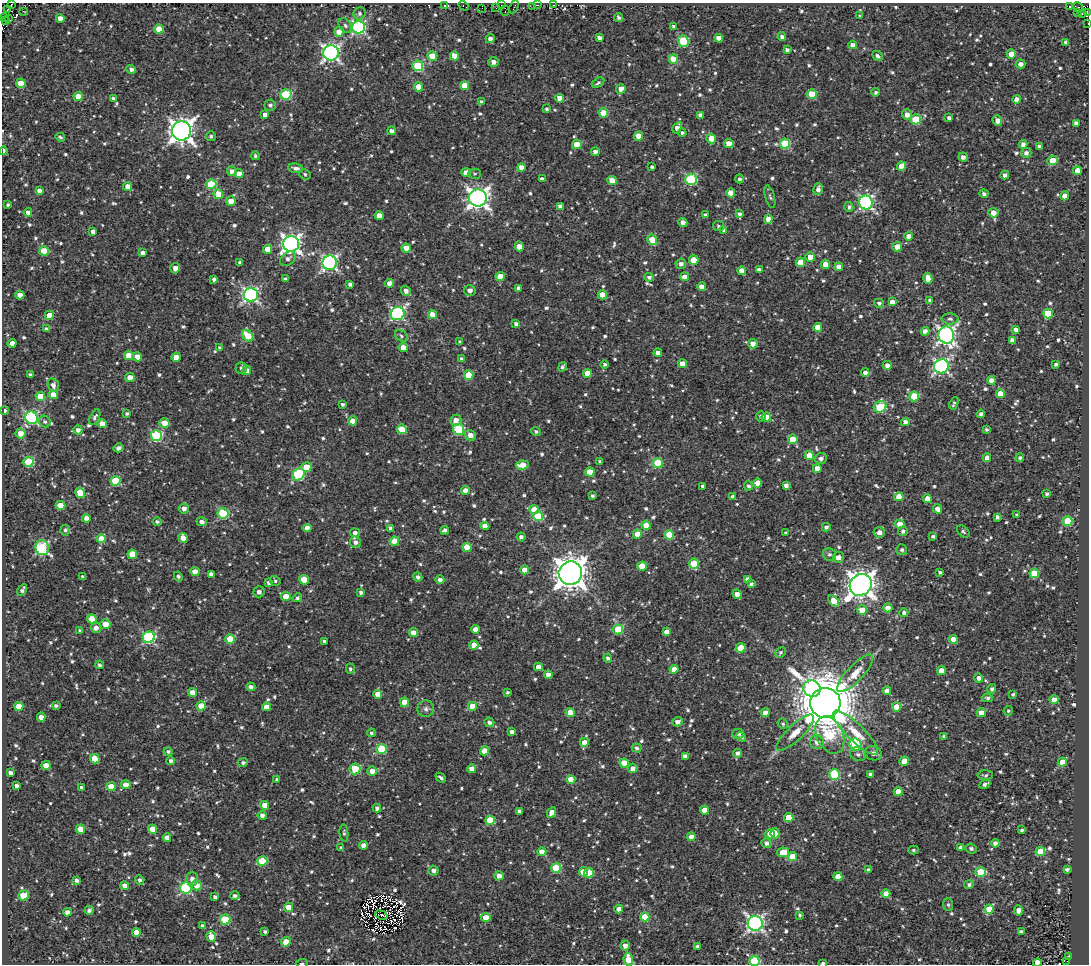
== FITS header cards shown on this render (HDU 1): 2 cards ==
NAXIS1  =                 1087
NAXIS2  =                  962

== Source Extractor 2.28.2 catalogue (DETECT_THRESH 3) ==
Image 1087 x 962 px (HDU 1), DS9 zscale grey, 1 PNG px = 1 image px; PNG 1091 x 966 px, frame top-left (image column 1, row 962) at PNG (2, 3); each listed source drawn as its Kron ellipse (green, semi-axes under 4 px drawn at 4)
Background 0.61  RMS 1.8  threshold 5.48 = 3 sigma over >= 5 px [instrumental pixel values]
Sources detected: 981; of the 981, the 500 brightest by FLUX_AUTO listed and drawn (481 fainter detections omitted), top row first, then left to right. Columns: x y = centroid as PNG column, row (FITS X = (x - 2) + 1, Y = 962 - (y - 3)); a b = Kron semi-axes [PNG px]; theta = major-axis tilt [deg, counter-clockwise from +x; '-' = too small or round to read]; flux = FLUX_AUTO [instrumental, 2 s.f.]
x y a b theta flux
11 5 4 3 - 3900
444 5 3 3 - 470
501 5 2 2 - 740
537 5 3 2 - 710
553 5 3 2 - 580
464 6 5 3 - 740
1069 6 3 3 - 7900
514 7 7 2 64 620
533 7 3 2 - 1300
1078 7 6 3 -49 2700
482 8 3 2 - 300
496 8 2 2 - 350
7 10 3 2 - 1100
23 11 3 2 - 1600
505 11 5 2 - 240
1087 12 4 2 - 550
360 13 6 6 - 310
1077 13 2 2 - 910
1082 13 3 2 - 670
860 16 3 3 - 250
4 17 2 2 - 580
618 17 4 3 - 320
60 18 4 4 - 910
8 19 3 2 - 810
5 21 2 2 - 730
1088 24 3 2 - 510
345 25 8 5 -53 360
673 26 4 3 - 260
359 27 6 6 - 20000
159 29 4 4 - 2900
339 32 4 4 - 1800
782 37 4 4 - 350
599 38 4 4 - 470
719 38 4 4 - 1200
490 39 4 4 - 580
683 41 6 5 - 6500
1065 42 4 3 - 330
853 45 4 4 - 760
787 50 4 3 - 360
331 53 7 7 - 41000
1011 54 4 4 - 2200
432 56 5 4 - 2300
454 56 4 4 - 1700
878 56 6 4 -44 390
673 59 4 4 - 2400
494 62 5 5 - 630
1021 64 5 4 - 730
418 66 5 5 - 7100
131 69 5 4 - 470
21 83 5 4 - 2400
598 83 7 3 31 260
465 86 4 4 - 2200
419 87 4 4 - 2000
621 89 5 4 - 910
876 92 4 4 - 260
286 94 5 5 - 7300
812 94 5 5 - 4500
78 97 4 4 - 2300
113 98 3 3 - 290
560 98 4 4 - 1100
1017 99 4 4 - 670
481 102 4 4 - 240
270 105 6 5 - 400
547 109 4 4 - 260
603 113 5 4 - 2800
265 115 4 4 - 810
700 115 4 4 - 430
907 115 5 5 - 840
949 118 4 4 - 390
916 119 5 5 - 5500
997 120 5 4 - 920
1076 123 4 4 - 480
677 128 6 4 60 900
181 131 9 9 - 100000
392 131 4 4 - 670
682 133 4 4 - 270
211 136 5 4 - 290
639 136 4 4 - 2000
60 137 5 3 - 250
711 138 5 4 - 2100
729 143 4 4 - 1600
785 144 5 5 - 6700
1023 144 4 4 - 610
577 145 4 4 - 2200
1039 146 4 3 - 310
3 151 4 3 - 470
595 152 4 4 - 720
1026 153 5 5 - 580
255 156 4 3 - 230
963 157 4 4 - 530
1053 160 5 4 - 2200
901 166 4 4 - 1400
521 167 4 4 - 970
652 167 3 3 - 310
296 168 7 5 -11 560
232 171 5 5 - 550
1078 171 4 4 - 1500
466 173 5 4 - 1400
239 174 4 4 - 1300
305 174 6 5 - 260
475 174 6 5 - 250
1005 175 4 4 - 560
542 179 4 4 - 500
691 179 6 5 - 12000
739 179 4 4 - 370
612 181 5 4 - 2300
211 184 5 5 - 6000
127 186 4 4 - 950
818 189 6 4 75 620
39 191 4 4 - 510
731 193 4 4 - 1900
218 194 5 5 - 2500
984 194 4 4 - 370
1065 196 4 4 - 1500
770 197 11 4 -75 300
478 198 9 8 - 72000
231 201 5 5 - 1500
866 202 7 6 - 27000
8 205 3 3 - 250
560 206 4 4 - 550
849 207 5 4 - 310
28 212 4 4 - 630
993 213 5 5 - 1200
740 214 4 4 - 370
705 215 4 3 - 290
379 216 4 4 - 1500
768 219 5 4 - 920
683 223 4 4 - 680
718 226 6 5 - 240
724 230 4 4 - 370
93 232 4 4 - 500
909 236 4 4 - 1400
652 240 5 4 - 3600
291 244 8 8 - 55000
519 246 5 4 - 1100
897 247 5 4 - 1200
406 248 4 4 - 1900
268 249 4 4 - 1800
44 251 5 4 - 2600
143 253 4 4 - 650
810 257 4 4 - 1500
288 259 9 6 41 500
694 260 5 4 - 2400
240 262 4 3 - 330
800 262 4 4 - 2400
330 263 7 7 - 29000
681 264 5 5 - 530
825 264 4 4 - 1500
839 267 4 4 - 1100
175 268 5 5 - 710
759 270 4 4 - 600
742 271 4 4 - 1200
500 276 4 4 - 1900
649 277 5 4 - 360
685 277 4 4 - 1400
928 278 5 4 - 1400
214 279 3 3 - 350
285 279 4 3 - 270
389 283 4 4 - 650
350 284 4 3 - 380
702 287 4 4 - 1100
519 288 4 4 - 530
470 290 6 5 - 620
406 291 5 4 - 570
20 295 4 4 - 1000
251 295 7 7 - 30000
602 295 4 4 - 2300
930 300 4 4 - 270
892 302 4 4 - 970
879 303 5 4 - 320
1048 313 5 5 - 4200
398 314 7 6 - 24000
49 315 4 4 - 2000
432 315 4 4 - 1700
950 319 8 5 -2 360
516 324 4 4 - 430
818 327 4 4 - 1800
46 329 4 4 - 340
1016 329 4 3 - 490
925 331 4 4 - 610
946 335 8 8 - 49000
248 336 6 4 -45 2600
401 336 7 5 -35 290
1012 340 4 4 - 500
460 342 4 3 - 330
12 343 4 4 - 870
753 344 5 5 - 1100
220 348 4 4 - 280
403 348 4 4 - 1600
658 353 4 4 - 800
129 355 5 4 - 1700
137 357 5 4 - 890
176 357 4 4 - 1600
461 359 4 4 - 320
605 364 4 4 - 240
682 364 4 4 - 1300
1056 364 3 3 - 290
887 365 4 4 - 640
941 366 7 7 - 33000
562 367 5 4 - 290
241 368 6 5 - 360
246 370 5 4 - 770
587 373 4 4 - 2100
865 373 4 4 - 590
30 374 3 3 - 240
469 375 5 4 - 2700
130 378 4 4 - 1500
991 381 4 4 - 1300
53 385 7 5 -73 580
1000 394 4 4 - 2000
53 395 4 4 - 1700
40 396 4 4 - 2400
914 397 5 5 - 3700
954 403 6 3 67 300
343 404 3 3 - 300
880 407 6 5 - 7200
5 411 4 3 - 290
127 413 3 3 - 250
981 414 4 3 - 430
761 416 5 4 - 420
95 417 8 4 65 340
766 417 5 4 - 1600
32 418 6 6 - 17000
456 420 6 5 - 1100
45 421 6 5 - 330
353 421 4 4 - 1500
905 422 4 4 - 520
164 423 5 4 - 1500
102 424 4 4 - 1300
402 429 5 4 - 3500
459 429 5 5 - 7500
986 429 3 3 - 240
78 430 4 4 - 580
536 432 5 4 - 280
20 433 5 5 - 1200
470 435 6 5 - 980
157 436 5 5 - 9700
793 439 5 4 - 2100
119 448 5 3 - 480
809 455 4 4 - 2000
987 458 4 4 - 1000
1020 458 4 4 - 320
821 459 6 5 - 540
28 462 5 5 - 5000
600 462 4 3 - 330
658 463 5 5 - 5300
522 465 6 4 7 1800
306 467 5 4 - 1900
817 468 4 4 - 1400
590 472 4 4 - 2100
298 474 6 5 - 10000
116 481 5 5 - 5600
758 483 4 4 - 1500
786 485 4 4 - 480
703 486 4 4 - 470
748 486 5 4 - 340
465 490 4 4 - 1000
80 493 5 4 - 2700
1047 494 4 3 - 330
592 496 3 3 - 280
733 497 4 3 - 480
899 497 4 4 - 2300
927 499 4 4 - 1700
61 505 5 4 - 2000
184 508 5 5 - 700
937 509 4 4 - 850
534 510 5 4 - 2000
223 513 5 5 - 7300
1017 515 3 3 - 250
538 516 5 5 - 4900
997 517 4 3 - 340
86 518 4 4 - 950
1067 521 5 5 - 5600
157 522 4 4 - 290
202 522 5 4 - 560
900 524 4 4 - 1800
646 525 4 4 - 1900
485 526 4 4 - 1200
826 527 4 4 - 390
307 528 4 4 - 860
390 528 4 3 - 310
65 530 5 5 - 280
445 530 4 4 - 350
903 531 5 4 - 370
963 531 7 5 -41 230
879 532 5 5 - 860
355 533 5 4 - 490
786 533 3 3 - 280
637 534 5 4 - 1800
669 535 5 4 - 3300
933 536 4 3 - 250
521 537 4 4 - 380
183 538 5 4 - 1500
101 539 4 4 - 1700
394 541 5 4 - 2400
355 542 6 5 - 550
467 547 4 4 - 3000
42 548 7 6 - 13000
902 550 5 5 - 320
132 554 4 4 - 2300
829 554 7 6 - 390
838 557 5 5 - 820
694 564 5 5 - 4500
642 566 4 4 - 2500
525 570 4 4 - 1400
195 572 4 4 - 1300
940 572 4 3 - 240
570 573 12 11 - 200000
1034 573 5 5 - 3600
211 574 4 4 - 580
178 576 5 4 - 360
83 577 4 4 - 410
418 577 5 4 - 380
747 579 4 4 - 610
304 580 5 4 - 2900
440 580 4 4 - 550
275 581 5 5 - 270
268 583 4 3 - 330
751 584 4 3 - 340
861 585 11 10 - 140000
22 590 6 3 62 380
259 592 5 5 - 570
361 592 4 4 - 320
737 594 5 4 - 910
286 597 4 4 - 2100
297 598 5 4 - 230
834 601 6 4 -52 1800
888 608 4 4 - 1200
862 610 5 4 - 2100
904 613 4 4 - 420
92 619 4 4 - 2600
105 624 5 5 - 1500
96 628 5 5 - 680
475 629 4 4 - 1100
618 629 5 5 - 4700
80 630 4 3 - 260
666 632 4 4 - 800
413 633 4 4 - 1100
149 637 6 5 - 15000
230 639 5 4 - 3600
953 639 4 4 - 1500
325 641 3 3 - 320
474 645 4 4 - 1300
741 648 5 5 - 2500
780 652 5 5 - 280
608 658 4 4 - 300
99 665 4 3 - 280
538 667 4 4 - 1100
350 669 5 4 - 250
674 669 4 4 - 1200
941 671 4 4 - 1800
855 673 25 8 46 1600
548 675 4 4 - 770
979 678 4 4 - 570
251 687 5 4 - 410
812 688 9 8 - 20000
992 689 5 4 - 340
887 691 4 4 - 810
192 692 4 4 - 1300
507 692 4 4 - 230
378 694 4 4 - 1700
1013 695 3 3 - 260
987 698 5 4 - 250
1054 700 4 4 - 1200
404 702 5 4 - 1500
825 703 15 15 - 660000
19 706 4 4 - 1800
56 706 4 3 - 250
201 706 4 4 - 2200
472 706 4 4 - 2300
266 707 4 4 - 1100
896 707 4 4 - 2200
426 709 8 8 - 510
1008 711 5 4 - 240
570 712 4 4 - 2100
765 713 4 4 - 1100
981 713 4 4 - 1500
41 717 4 4 - 770
489 722 5 4 - 440
677 722 5 4 - 740
783 724 5 5 - 250
512 732 4 4 - 520
371 733 4 4 - 290
795 733 25 7 44 1500
856 733 30 8 -44 2200
738 734 6 5 - 320
830 735 19 13 -65 10000
944 736 4 3 - 260
741 737 5 4 - 330
584 742 4 4 - 1400
817 742 7 7 - 840
856 745 6 5 - 11000
637 748 5 4 - 370
381 749 5 5 - 5900
484 751 4 4 - 1800
168 752 4 4 - 280
738 753 4 4 - 480
873 753 8 7 - 590
858 754 8 6 -25 370
685 756 4 4 - 640
95 759 5 4 - 3000
171 761 4 4 - 350
904 761 4 4 - 2200
1062 762 4 4 - 1700
243 763 5 4 - 290
624 763 4 4 - 2200
46 765 4 4 - 1600
633 768 5 4 - 800
355 769 5 5 - 5600
472 769 4 4 - 910
372 771 5 5 - 980
10 773 4 4 - 490
870 774 4 3 - 300
834 775 5 5 - 7300
985 775 8 5 1 250
441 778 6 3 -42 290
571 779 4 4 - 2000
277 780 4 3 - 400
985 784 6 3 26 470
126 785 4 4 - 1500
17 786 4 4 - 500
111 786 4 4 - 2000
82 788 4 4 - 550
898 792 4 4 - 2000
264 805 4 4 - 1200
377 808 4 4 - 410
704 810 4 4 - 1500
519 811 4 3 - 420
552 812 5 4 - 1100
262 815 4 4 - 600
789 818 5 4 - 2600
490 820 5 4 - 4100
80 829 4 4 - 2200
152 829 4 4 - 2400
1022 830 3 3 - 230
344 833 8 4 -83 260
775 833 5 4 - 1100
770 834 5 4 - 2100
691 837 4 4 - 1200
167 838 4 4 - 660
766 843 5 5 - 440
995 843 4 4 - 540
364 845 4 4 - 670
960 847 4 3 - 380
341 848 4 3 - 300
971 849 6 5 - 370
913 850 5 4 - 240
542 852 4 4 - 1100
783 852 6 4 12 2400
1040 852 5 4 - 4200
793 857 4 4 - 3200
262 861 5 4 - 4400
556 868 5 5 - 5900
1067 869 4 3 - 390
869 870 4 4 - 480
434 871 5 5 - 570
583 872 5 4 - 2000
980 872 5 5 - 5000
589 873 5 4 - 2200
499 876 4 4 - 900
838 877 4 4 - 1900
192 879 7 6 - 640
76 880 4 3 - 400
140 880 4 4 - 300
197 885 5 5 - 1200
969 885 5 4 - 340
125 886 4 4 - 1000
186 888 5 5 - 13000
886 894 4 4 - 1100
23 895 5 4 - 3400
235 896 4 4 - 320
215 897 4 3 - 360
948 905 6 5 - 280
289 907 4 4 - 1600
619 909 4 4 - 1000
989 909 4 4 - 2400
89 910 5 4 - 370
1018 910 5 4 - 570
67 912 4 4 - 710
381 915 6 2 -20 250
800 915 4 3 - 250
645 917 4 4 - 2400
486 918 4 4 - 2000
225 920 5 5 - 5600
755 923 7 7 - 40000
202 926 3 3 - 280
265 931 4 3 - 260
136 932 4 4 - 1400
1021 932 4 4 - 470
211 936 5 4 - 1400
286 942 5 4 - 1900
625 946 5 4 - 620
697 946 3 3 - 280
1068 956 3 3 - 290
628 959 6 5 - 2500
754 961 5 5 - 9100
1067 961 3 2 - 800
302 963 6 3 3 260
822 963 3 3 - 250
1037 963 4 4 - 1100
At the frame edge (FLAGS 8, measured only in part): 8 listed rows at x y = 11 5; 1087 12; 1088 24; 3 151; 754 961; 302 963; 822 963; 1037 963
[481 fainter detections neither listed nor drawn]